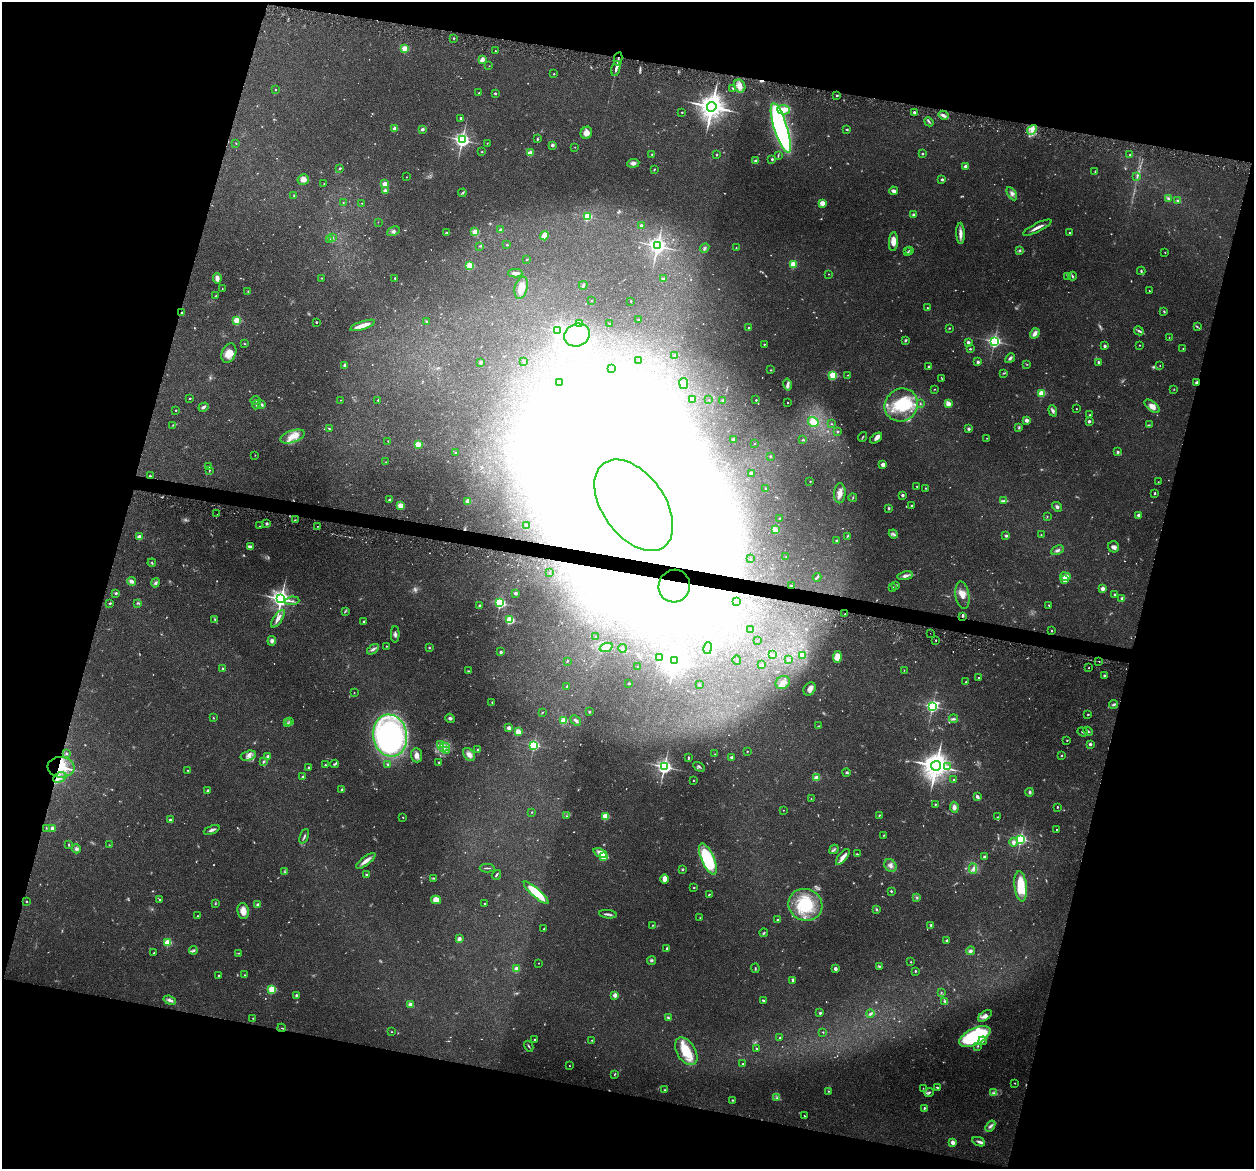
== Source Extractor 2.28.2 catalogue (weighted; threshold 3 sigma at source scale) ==
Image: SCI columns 17-5022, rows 179-4843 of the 5024 x 5087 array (HDU 1 of 3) = the unmasked area's bounding box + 8 px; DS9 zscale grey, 4 x 4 block average (1 PNG px = mean of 4 x 4 image px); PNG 1256 x 1171 px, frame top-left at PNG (2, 2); each listed source drawn as its Kron ellipse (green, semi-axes under 4 px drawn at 4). Shown black and unused: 30% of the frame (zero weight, under 3 of 5 exposures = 3% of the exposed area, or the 3 px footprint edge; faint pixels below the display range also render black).
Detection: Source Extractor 2.28.2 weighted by HDU 2 'WHT'. Background 0.0622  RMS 0.0056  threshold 0.0252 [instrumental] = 3 sigma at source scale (4.5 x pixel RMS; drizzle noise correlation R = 1.50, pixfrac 1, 0.05/0.05 arcsec/px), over >= 5 px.
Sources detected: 1048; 100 too faint to see at this stretch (4 x 4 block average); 145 inside a brighter object's white glare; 5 cosmic-ray / hot-pixel residue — neither listed nor drawn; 16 coinciding with a brighter row at this scale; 25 inside a brighter listed object's ellipse — not listed separately; of the other 757, all 500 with FLUX_AUTO >= 1.63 (the completeness limit of this list) listed and drawn (257 fainter detections not listed), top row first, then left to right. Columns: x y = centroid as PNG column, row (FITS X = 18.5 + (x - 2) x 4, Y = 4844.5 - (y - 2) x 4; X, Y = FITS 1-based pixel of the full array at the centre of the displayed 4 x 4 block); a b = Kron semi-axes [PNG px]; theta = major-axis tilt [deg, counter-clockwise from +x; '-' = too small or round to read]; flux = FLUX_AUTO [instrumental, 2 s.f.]
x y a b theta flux
453 38 2 2 - 4.6
405 48 2 2 - 180
495 51 2 2 - 3.5
618 59 7 2 78 9.5
482 60 4 3 - 22
489 66 2 2 - 2.2
616 68 8 2 77 15
554 74 2 2 - 2.7
740 86 7 5 -63 25
733 88 3 2 - 5.1
275 90 2 2 - 2.7
479 93 2 2 - 5
495 93 2 2 - 11
837 95 2 2 - 6.5
712 107 5 4 - 4700
784 110 6 5 - 27
682 112 2 2 - 5.3
914 112 2 2 - 21
944 115 5 2 - 9.2
461 118 2 2 - 12
929 122 5 2 - 4.5
395 128 2 2 - 77
781 128 26 6 -72 1000
422 129 3 2 - 8.7
847 130 3 2 - 3.2
1032 130 5 4 - 18
586 133 6 5 - 23
537 139 3 2 - 3.3
462 140 3 3 - 1500
236 143 2 2 - 2.3
487 143 2 2 - 1.7
552 145 2 2 - 8.9
575 147 2 2 - 2.4
482 152 2 2 - 7.7
530 153 2 2 - 110
652 154 3 2 - 2.4
922 154 2 2 - 11
716 155 2 2 - 4.5
1130 155 2 2 - 4.7
778 156 4 2 - 3.2
772 159 3 3 - 4.4
756 161 2 2 - 59
633 163 6 4 6 12
966 166 2 2 - 43
340 168 3 2 - 3.2
654 169 3 2 - 2.7
1095 172 3 2 - 2.3
406 177 2 2 - 2.8
1137 177 3 2 - 3.8
303 179 6 5 - 21
942 179 2 2 - 21
324 184 2 2 - 3.3
385 184 2 2 - 99
385 191 2 2 - 46
894 191 4 3 - 16
462 193 4 2 - 4.1
1012 194 7 4 -58 13
294 196 3 3 - 3.2
1168 199 3 3 - 5.3
1178 200 4 3 - 5
343 202 2 2 - 2.6
362 203 2 2 - 2.2
822 203 2 2 - 120
914 215 3 2 - 10
587 217 2 2 - 270
378 222 2 2 - 1.7
641 225 2 2 - 12
1037 228 16 2 26 21
501 230 2 2 - 26
393 231 7 3 25 9.3
475 232 2 2 - 150
446 233 2 2 - 14
960 233 10 3 -88 21
1069 233 2 2 - 3.9
544 236 5 3 - 47
332 237 2 2 - 2.5
329 240 2 2 - 4.7
893 242 9 4 86 26
507 245 2 2 - 4.8
480 246 4 2 - 2.8
657 246 3 3 - 1900
704 248 5 3 - 6.2
736 248 2 2 - 2.5
910 250 2 2 - 2.2
1020 250 4 2 - 4
908 252 2 2 - 2.7
1165 252 2 2 - 1.9
527 259 3 2 - 2.4
793 264 2 2 - 200
469 266 2 2 - 200
1141 271 4 2 - 4.2
515 273 7 3 0 14
828 274 2 2 - 2
1067 276 4 2 - 2.2
1072 276 4 2 - 4.2
217 278 5 3 - 19
322 278 2 2 - 1.6
395 278 2 2 - 4.9
664 279 2 2 - 33
583 285 4 2 - 5.7
521 288 11 6 76 40
222 289 2 2 - 1.6
248 291 2 2 - 2.2
1149 291 2 2 - 2.1
216 296 2 2 - 3
592 300 2 2 - 2.5
631 301 2 2 - 7.4
927 308 2 2 - 2.6
1164 311 3 2 - 3.6
182 312 2 2 - 2.1
638 320 3 2 - 2
237 321 2 2 - 250
316 322 2 2 - 10
427 322 3 2 - 3.8
580 324 2 2 - 18
610 324 2 2 - 2.5
362 325 13 3 18 42
1197 327 4 2 - 3.8
748 328 2 2 - 5
949 328 2 2 - 4
558 331 2 2 - 800
1139 331 5 2 - 6.8
1035 333 5 3 - 17
577 335 13 11 26 280
1169 337 2 2 - 2.5
905 340 3 3 - 4.3
994 341 2 2 - 1100
968 343 3 3 - 11
244 344 3 2 - 2.2
764 344 2 2 - 4.3
1139 345 2 2 - 2.4
1105 346 2 2 - 20
1183 348 2 2 - 1.8
970 349 2 2 - 7
229 353 10 7 66 41
675 355 2 2 - 5.2
1010 358 5 3 - 7.4
639 360 2 2 - 1.9
524 361 3 2 - 3.1
480 362 4 3 - 5.9
978 362 2 2 - 20
1098 362 2 2 - 12
1027 364 2 2 - 1.9
345 365 3 3 - 12
1160 366 2 2 - 2.6
929 367 2 2 - 20
612 368 2 2 - 3
771 370 3 2 - 2.4
1004 373 3 2 - 2.9
833 375 2 2 - 320
848 375 2 2 - 2
942 379 2 2 - 2.3
559 382 2 2 - 4.5
1196 382 2 2 - 20
684 384 5 4 - 13
788 385 6 4 -77 10
935 389 2 2 - 2.2
1174 389 2 2 - 1.9
1041 393 2 2 - 190
190 398 3 2 - 2.5
693 399 3 2 - 8.4
255 400 5 3 - 8.5
341 400 2 2 - 1.7
378 400 2 2 - 4.5
709 400 2 2 - 2.7
756 400 2 2 - 6.1
723 401 2 2 - 11
787 402 2 2 - 2.9
262 404 4 2 - 6.9
920 404 3 2 - 2.5
948 404 4 4 - 19
256 405 4 2 - 2.9
901 405 17 16 - 150
1152 406 9 4 -40 21
203 407 5 3 - 8.5
1076 409 2 2 - 2.3
176 410 2 2 - 5
1053 411 5 4 - 8.5
1090 415 3 2 - 2.7
1026 420 2 2 - 48
1089 421 2 2 - 27
813 422 6 4 -34 43
831 424 2 2 - 1.8
173 425 3 2 - 3
1149 425 3 2 - 2.1
1019 427 3 2 - 4.3
329 429 4 2 - 2.7
969 429 3 3 - 6.5
838 431 2 2 - 9.8
292 436 12 6 19 45
862 437 5 2 - 2.8
876 438 7 4 38 13
987 438 3 2 - 2.8
733 440 2 2 - 38
803 440 3 2 - 3
388 441 2 2 - 2.1
418 444 2 2 - 140
754 444 2 2 - 2.2
455 452 2 2 - 3.2
1118 452 2 2 - 19
255 455 2 2 - 2.4
770 456 2 2 - 3.4
386 462 2 2 - 2.4
883 464 2 2 - 63
209 466 2 2 - 6.2
210 470 3 2 - 2.1
751 473 3 2 - 12
150 476 2 2 - 4.6
810 481 2 2 - 2
1158 482 2 2 - 2.4
917 486 2 2 - 1.8
766 488 2 2 - 5
925 488 2 2 - 2
840 493 10 5 87 24
1155 493 2 2 - 9.3
903 495 2 2 - 20
853 497 4 2 - 3.4
389 500 2 2 - 20
468 501 2 2 - 110
1004 501 3 2 - 4.7
634 505 52 31 -54 31000
400 506 2 2 - 160
911 506 2 2 - 11
1057 507 5 3 - 8.3
889 508 3 2 - 5.1
217 514 2 2 - 3
1139 515 2 2 - 48
1047 516 3 2 - 1.9
779 518 2 2 - 2.7
295 520 2 2 - 1.9
267 524 2 2 - 24
526 525 2 2 - 11
260 526 2 2 - 1.8
317 526 2 2 - 1.6
775 530 4 3 - 27
893 534 5 2 - 6.3
1041 535 2 2 - 3.7
848 536 3 2 - 2.2
1006 536 2 2 - 21
139 537 2 2 - 83
836 541 2 2 - 14
250 547 4 2 - 18
1114 547 6 5 - 13
1057 550 6 3 27 8.9
786 557 2 2 - 4.7
750 559 2 2 - 3.1
152 563 4 2 - 2.9
549 572 2 2 - 1.9
905 576 8 3 11 14
817 577 4 2 - 5.2
1065 577 5 3 - 43
1065 580 3 3 - 32
132 581 4 3 - 15
156 583 4 4 - 7.8
896 585 3 2 - 3.7
674 586 16 15 - 1500
791 586 2 2 - 11
892 587 2 2 - 6.4
1103 589 2 2 - 53
116 593 3 2 - 5.5
516 593 2 2 - 28
1114 594 2 2 - 9.1
962 595 14 7 -80 29
1122 598 3 2 - 6.2
281 599 3 3 - 2400
292 601 7 2 6 7.3
736 602 2 2 - 3.7
110 603 3 2 - 4.3
137 603 3 2 - 3.5
500 603 2 2 - 650
1049 605 2 2 - 3.7
480 606 2 2 - 27
345 611 2 2 - 1.9
845 614 2 2 - 7.2
962 616 4 2 - 3.9
215 619 3 2 - 3.1
278 619 10 4 55 18
509 619 2 2 - 180
364 621 2 2 - 15
751 630 2 2 - 1.8
1052 631 2 2 - 2.9
930 633 2 2 - 3.8
395 634 8 2 90 9.2
596 637 2 2 - 3.7
936 640 2 2 - 4.6
272 641 5 4 - 11
757 641 2 2 - 1.7
387 646 2 2 - 1.8
606 647 7 4 17 13
429 648 2 2 - 3.4
622 648 4 2 - 3.5
708 648 6 4 79 8
373 649 7 3 36 9.9
501 652 2 2 - 19
773 655 2 2 - 5.1
803 655 2 2 - 48
659 657 4 2 - 4.5
837 657 6 4 84 38
675 660 4 4 - 4400
737 660 5 2 - 3
789 660 2 2 - 2.6
567 661 3 2 - 2.7
1099 661 2 2 - 3.9
761 665 2 2 - 24
637 667 2 2 - 1.7
222 668 2 2 - 3.6
1089 668 2 2 - 3.3
904 670 2 2 - 1.6
469 671 3 2 - 3.8
1104 675 2 2 - 9.5
978 677 2 2 - 2.2
783 682 7 6 - 19
966 682 2 2 - 4.4
629 683 2 2 - 11
699 685 2 2 - 3.5
567 686 2 2 - 5
810 689 7 5 54 20
354 692 2 2 - 1.7
492 702 3 2 - 2.7
1114 704 4 2 - 7.1
932 706 2 2 - 910
589 712 2 2 - 11
542 713 3 2 - 2.3
1088 714 3 2 - 2.6
213 718 3 2 - 2.5
450 718 5 3 - 8.3
953 719 4 2 - 5.7
576 720 6 3 -39 9.5
564 721 2 2 - 170
290 722 2 2 - 2.1
288 723 2 2 - 3.7
819 726 2 2 - 2.9
509 728 2 2 - 62
518 731 2 2 - 140
1088 731 5 2 - 5.4
1083 732 5 2 - 5.9
390 736 21 17 -81 660
1067 740 2 2 - 3
441 744 3 3 - 7.1
1090 744 2 2 - 26
534 745 2 2 - 610
444 747 6 3 17 14
446 750 2 2 - 2.7
478 750 2 2 - 10
747 751 2 2 - 4.1
67 754 2 2 - 5
469 754 7 5 -50 21
715 754 3 2 - 1.7
417 755 7 5 -85 17
248 756 8 5 16 16
268 756 2 2 - 40
1062 756 2 2 - 4.3
732 757 2 2 - 29
688 758 3 2 - 3.6
263 761 3 2 - 4.2
439 762 2 2 - 4.1
335 764 4 2 - 5
388 764 3 2 - 3.6
325 765 2 2 - 4.4
936 766 5 5 - 4900
948 766 2 2 - 2.6
61 767 13 10 -6 130
664 767 3 3 - 1500
699 767 6 2 -30 5.2
309 768 2 2 - 7.9
188 770 2 2 - 1.9
846 772 4 3 - 4.5
60 777 7 4 24 18
302 777 2 2 - 15
817 778 4 3 - 32
693 780 2 2 - 2.4
953 780 2 2 - 3.8
208 790 4 2 - 4.8
342 790 3 3 - 8.2
1029 792 4 3 - 6.5
977 796 3 2 - 14
811 799 3 2 - 2.2
935 804 2 2 - 3.3
954 807 5 3 - 16
1057 807 2 2 - 7.4
783 810 2 2 - 2.7
532 812 2 2 - 1.9
879 815 2 2 - 3.1
566 816 2 2 - 2.8
605 816 2 2 - 200
403 817 2 2 - 3.4
997 817 2 2 - 2
170 820 2 2 - 6.4
46 828 2 2 - 1.7
52 828 2 2 - 39
1056 829 2 2 - 2
212 830 8 2 22 12
884 835 2 2 - 2.5
304 836 8 2 67 6.5
1021 839 2 2 - 850
1013 842 4 3 - 15
69 844 3 2 - 2.8
109 845 2 2 - 1.6
76 849 4 4 - 8.7
834 849 5 2 - 3.8
600 853 7 4 -21 32
857 854 2 2 - 2.1
603 857 2 2 - 150
843 857 9 4 51 19
984 857 4 3 - 5.8
708 859 17 6 -66 270
366 861 11 3 37 24
890 865 7 5 -52 17
487 868 7 2 1 5.2
682 869 2 2 - 11
973 869 5 3 - 9
285 872 4 2 - 2.9
366 874 2 2 - 7.3
496 875 5 2 - 4.9
433 878 3 2 - 2.9
665 879 4 3 - 37
1021 886 15 6 -83 120
694 887 2 2 - 2.6
891 891 2 2 - 8.4
536 893 16 4 -42 120
709 894 3 2 - 2.9
917 898 3 2 - 4.4
159 899 3 2 - 2.6
436 900 5 4 - 38
26 901 2 2 - 5.9
215 903 3 2 - 2.8
485 904 2 2 - 5.1
258 905 2 2 - 60
805 905 17 16 - 190
876 909 3 2 - 4.1
243 911 8 5 -84 30
608 914 9 2 -7 9.4
197 916 2 2 - 1.7
700 918 2 2 - 1.7
778 920 2 2 - 4.1
652 925 2 2 - 4.3
931 925 2 2 - 19
544 929 2 2 - 1.9
764 933 4 2 - 4.7
459 939 2 2 - 31
947 941 2 2 - 15
168 943 2 2 - 230
667 948 2 2 - 13
193 950 4 3 - 6.2
970 951 4 3 - 8.3
154 953 3 2 - 3.4
238 953 2 2 - 2.1
652 960 4 3 - 5.3
911 962 2 2 - 4.1
539 963 2 2 - 2.1
879 966 3 2 - 3.8
516 968 4 3 - 10
755 968 4 2 - 2.9
835 969 2 2 - 17
915 971 2 2 - 6.8
219 975 2 2 - 7.6
244 975 3 2 - 3
792 980 4 2 - 5.1
272 989 2 2 - 290
941 993 3 2 - 1.9
296 995 2 2 - 18
615 995 2 2 - 65
170 1000 6 3 -20 12
764 1001 3 2 - 8
945 1001 4 3 - 5.9
411 1004 3 2 - 21
820 1013 3 2 - 5.7
870 1013 4 3 - 7.1
985 1016 8 4 35 17
253 1018 2 2 - 2.5
668 1018 4 2 - 5.2
282 1028 4 2 - 3.3
391 1032 2 2 - 1.8
823 1032 2 2 - 3.4
975 1036 17 8 27 420
780 1038 2 2 - 2.1
534 1039 2 2 - 2.7
592 1040 2 2 - 2.5
983 1041 4 2 - 5
529 1046 6 2 -60 4.1
978 1046 3 2 - 3.2
756 1049 2 2 - 6.1
686 1051 15 9 -57 95
743 1064 2 2 - 6.3
569 1066 2 2 - 3.5
615 1074 4 2 - 2.5
1015 1083 2 2 - 2.7
937 1087 4 2 - 3.5
923 1088 2 2 - 1.6
665 1090 3 2 - 2.5
828 1091 2 2 - 2.8
929 1092 5 3 - 5.7
994 1093 3 2 - 5.9
777 1098 3 2 - 4.1
732 1100 2 2 - 5.4
924 1108 2 2 - 4.2
804 1116 2 2 - 2.1
990 1126 6 3 50 9.4
953 1142 4 3 - 15
979 1142 7 4 -24 9.2
Overlapping masked pixels (flux is a lower limit): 9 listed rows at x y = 618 59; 182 312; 1196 382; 634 505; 674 586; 791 586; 962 616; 61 767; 282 1028
Diffuse or blended objects may show on this block-average render without a row.